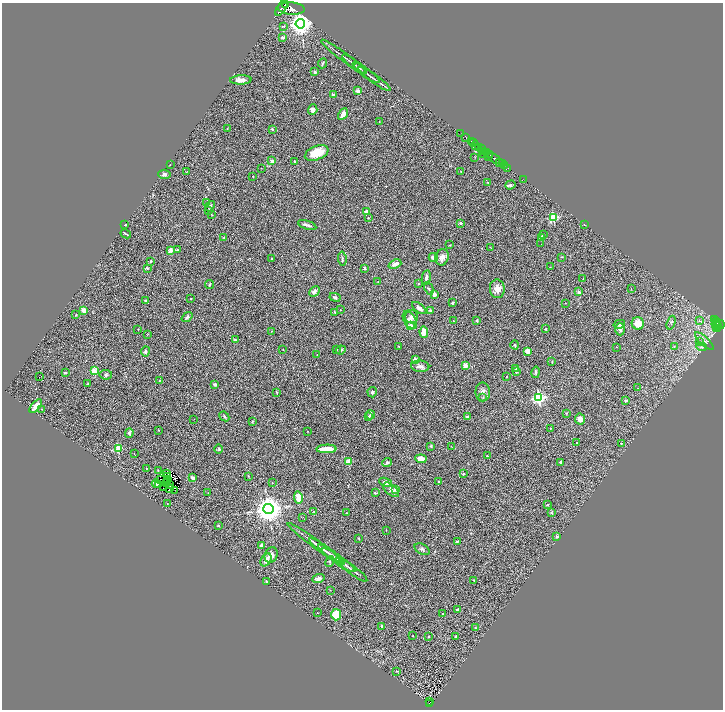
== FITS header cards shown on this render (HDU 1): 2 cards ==
NAXIS1  =                 1442
NAXIS2  =                 1415

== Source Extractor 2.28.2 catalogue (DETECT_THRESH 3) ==
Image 1442 x 1415 px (HDU 1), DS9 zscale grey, zoomed out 1/2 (1 PNG px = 2 x 2 image px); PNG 725 x 712 px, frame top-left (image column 2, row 1414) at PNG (2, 3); each listed source drawn as its Kron ellipse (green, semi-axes under 4 px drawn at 4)
Background 0.649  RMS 0.059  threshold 0.178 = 3 sigma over >= 5 px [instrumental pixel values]
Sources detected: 301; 50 cannot appear on this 1/2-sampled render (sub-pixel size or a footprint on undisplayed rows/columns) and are neither listed nor drawn; the other 251 listed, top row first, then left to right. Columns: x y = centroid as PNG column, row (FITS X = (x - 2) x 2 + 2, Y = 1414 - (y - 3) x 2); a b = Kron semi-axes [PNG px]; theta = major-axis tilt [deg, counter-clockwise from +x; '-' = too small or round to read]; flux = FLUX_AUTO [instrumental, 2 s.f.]
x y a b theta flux
285 3 2 2 - 300
282 7 10 4 58 950
291 8 13 6 -4 1600
300 24 5 4 - 9500
284 26 3 2 - 5.9
283 37 3 2 - 36
344 57 28 1 -37 38
323 63 5 2 - 11
354 64 15 1 -38 22
360 68 6 1 -36 11
315 72 3 3 - 20
366 73 16 2 -36 26
374 79 19 2 -35 44
241 80 11 4 2 70
358 91 2 2 - 110
333 95 4 3 - 24
313 110 5 4 - 42
343 114 6 3 59 81
379 122 2 1 - 4.6
227 129 3 2 - 4.2
272 129 2 2 - 27
461 134 2 1 - 11
466 138 3 1 - 28
471 141 2 2 - 230
473 142 4 2 - 230
475 145 4 2 - 38
478 148 2 2 - 90
481 149 2 2 - 82
483 151 2 1 - 23
486 152 4 2 - 37
317 153 12 6 21 240
483 154 4 2 - 69
489 154 3 2 - 170
489 156 2 1 - 68
475 157 2 2 - 4.6
494 158 7 2 -41 300
272 161 2 2 - 97
295 161 2 2 - 34
500 162 2 2 - 47
502 164 2 2 - 28
170 165 2 1 - 3.9
504 165 2 1 - 16
261 168 2 1 - 3.2
508 168 3 2 - 56
461 171 3 2 - 6.3
187 172 3 1 - 3.6
164 174 6 4 -5 31
253 176 2 1 - 5.1
523 180 3 1 - 4
488 182 3 2 - 6.1
510 185 5 4 - 19
207 202 3 2 - 6
210 206 6 3 49 14
209 210 2 2 - 15
366 211 2 2 - 71
212 214 3 2 - 4.1
553 217 3 3 - 600
368 218 3 2 - 4.8
461 223 2 2 - 33
125 224 3 2 - 6
584 224 3 2 - 5.4
307 225 9 2 -18 37
126 234 5 2 - 12
543 235 3 2 - 14
224 237 2 1 - 7.8
542 237 2 2 - 98
541 244 2 1 - 13
450 245 2 2 - 4.8
490 247 3 2 - 4.4
171 250 2 2 - 150
177 250 3 3 - 12
433 257 4 4 - 40
442 257 8 6 69 57
562 257 3 2 - 7.4
271 258 2 2 - 9.5
342 259 7 3 -84 17
151 261 2 2 - 19
395 264 7 4 21 62
550 267 2 2 - 4.1
147 268 3 3 - 14
364 268 4 3 - 16
426 277 7 3 79 30
583 278 2 2 - 3
378 282 3 2 - 7.5
209 284 5 3 - 12
418 284 2 2 - 14
429 288 7 2 -63 9.8
497 289 9 7 -85 83
631 289 2 2 - 5.1
314 291 6 4 45 36
579 292 2 2 - 110
435 294 3 3 - 38
335 297 6 3 -26 19
191 299 2 2 - 7.3
146 301 3 2 - 23
453 303 4 3 - 14
565 303 2 2 - 4.2
419 308 8 3 -37 52
84 310 4 3 - 78
340 310 2 2 - 7.9
430 310 4 3 - 14
335 312 3 2 - 6.8
76 315 2 2 - 12
187 317 6 4 37 18
411 317 7 6 - 36
714 319 4 2 - 69
410 320 10 6 -58 54
453 321 2 2 - 6.6
477 321 3 3 - 12
700 321 3 2 - 20
717 321 2 1 - 54
638 323 6 6 - 130
671 323 7 4 72 20
619 324 6 3 14 34
716 324 4 2 - 51
411 325 2 2 - 190
718 325 2 2 - 100
720 325 4 3 - 200
717 327 5 3 - 190
138 329 2 2 - 4.3
546 329 3 3 - 11
620 329 6 4 -89 34
272 331 3 2 - 5.2
424 332 5 3 - 140
148 334 3 2 - 6.7
235 340 2 2 - 63
700 341 4 3 - 16
704 341 12 3 -43 30
515 345 4 3 - 12
399 346 2 2 - 7.2
674 346 4 2 - 7.5
616 347 2 1 - 3.1
701 347 5 2 - 15
337 349 3 2 - 5.5
283 350 3 2 - 4.6
341 350 5 3 - 22
145 351 5 3 - 23
527 351 4 4 - 57
317 355 2 1 - 7.2
415 359 2 2 - 82
552 362 3 2 - 8.8
466 365 2 2 - 210
420 366 9 5 -5 43
516 369 4 3 - 13
94 371 3 3 - 360
516 371 4 3 - 17
536 372 6 3 79 15
65 373 2 2 - 40
106 375 6 4 -8 21
40 377 2 1 - 4
506 377 2 2 - 9
159 381 2 2 - 5.2
88 384 2 2 - 5.3
215 384 3 2 - 20
638 388 2 1 - 3.9
276 392 4 2 - 8.5
372 392 5 4 - 19
483 392 9 7 -90 51
483 398 3 3 - 11
539 398 4 4 - 1900
626 400 2 2 - 48
36 406 8 4 51 87
42 409 2 2 - 5.2
566 413 3 3 - 5.6
370 415 4 4 - 23
224 416 5 3 - 18
369 416 3 3 - 14
467 417 4 3 - 25
194 419 2 2 - 3
580 419 5 5 - 62
252 421 4 3 - 8.8
550 428 2 2 - 4.3
158 430 2 1 - 3.5
307 431 2 2 - 6
129 433 5 3 - 28
577 443 3 2 - 6.3
621 443 2 2 - 10
431 446 3 3 - 9.9
451 446 3 2 - 3.3
118 449 3 3 - 460
219 449 4 3 - 9.2
327 449 10 3 1 190
134 454 2 1 - 5.2
487 456 3 2 - 8
421 459 6 4 -7 120
348 462 2 2 - 270
560 462 2 2 - 65
387 463 5 3 - 15
146 468 2 2 - 12
158 470 3 2 - 5.5
167 474 3 1 - 3.1
463 474 2 2 - 15
248 476 4 2 - 6.6
168 477 2 1 - 1.7
193 478 3 2 - 53
161 479 2 1 - 7.2
168 480 2 1 - 1.7
438 481 2 2 - 9.2
166 482 2 1 - 0.74
272 482 2 2 - 4.4
385 482 6 4 -21 40
156 484 4 3 - 29
159 484 2 1 - 6.8
169 484 2 1 - 2.2
163 486 3 1 - 0.51
169 489 4 1 - 2.8
395 489 3 3 - 29
391 490 9 5 -41 50
175 491 3 2 - 13
208 493 2 1 - 4.5
375 493 2 2 - 13
298 497 6 4 -81 120
167 503 3 2 - 4.1
547 505 2 2 - 38
268 509 5 5 - 15000
314 511 3 2 - 8.6
346 513 3 2 - 5.6
551 513 4 4 - 12
302 517 3 1 - 2.7
218 526 2 2 - 18
386 530 2 1 - 5.2
557 537 2 2 - 33
358 538 3 2 - 7.8
457 542 3 3 - 7.5
316 544 35 2 -36 71
262 545 3 3 - 29
422 549 8 5 -30 24
324 550 19 3 -37 41
330 554 14 2 -36 29
271 555 8 6 68 64
266 560 7 5 57 62
339 560 20 2 -35 43
330 561 5 3 - 13
345 565 11 2 -34 22
353 571 17 2 -36 35
318 579 6 4 19 43
474 580 2 2 - 9.6
266 581 2 2 - 8
330 590 2 2 - 4.6
458 609 2 2 - 12
317 613 2 2 - 6.2
443 613 2 2 - 13
336 615 6 5 - 250
382 626 3 3 - 34
475 628 3 3 - 8.8
413 635 2 2 - 5.4
456 636 2 2 - 20
428 637 2 2 - 12
397 671 4 2 - 7.7
430 702 2 2 - 16
430 704 2 1 - 39
At the frame edge (FLAGS 8, measured only in part): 1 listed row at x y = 285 3
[50 sub-pixel or undisplayed-footprint detections neither listed nor drawn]